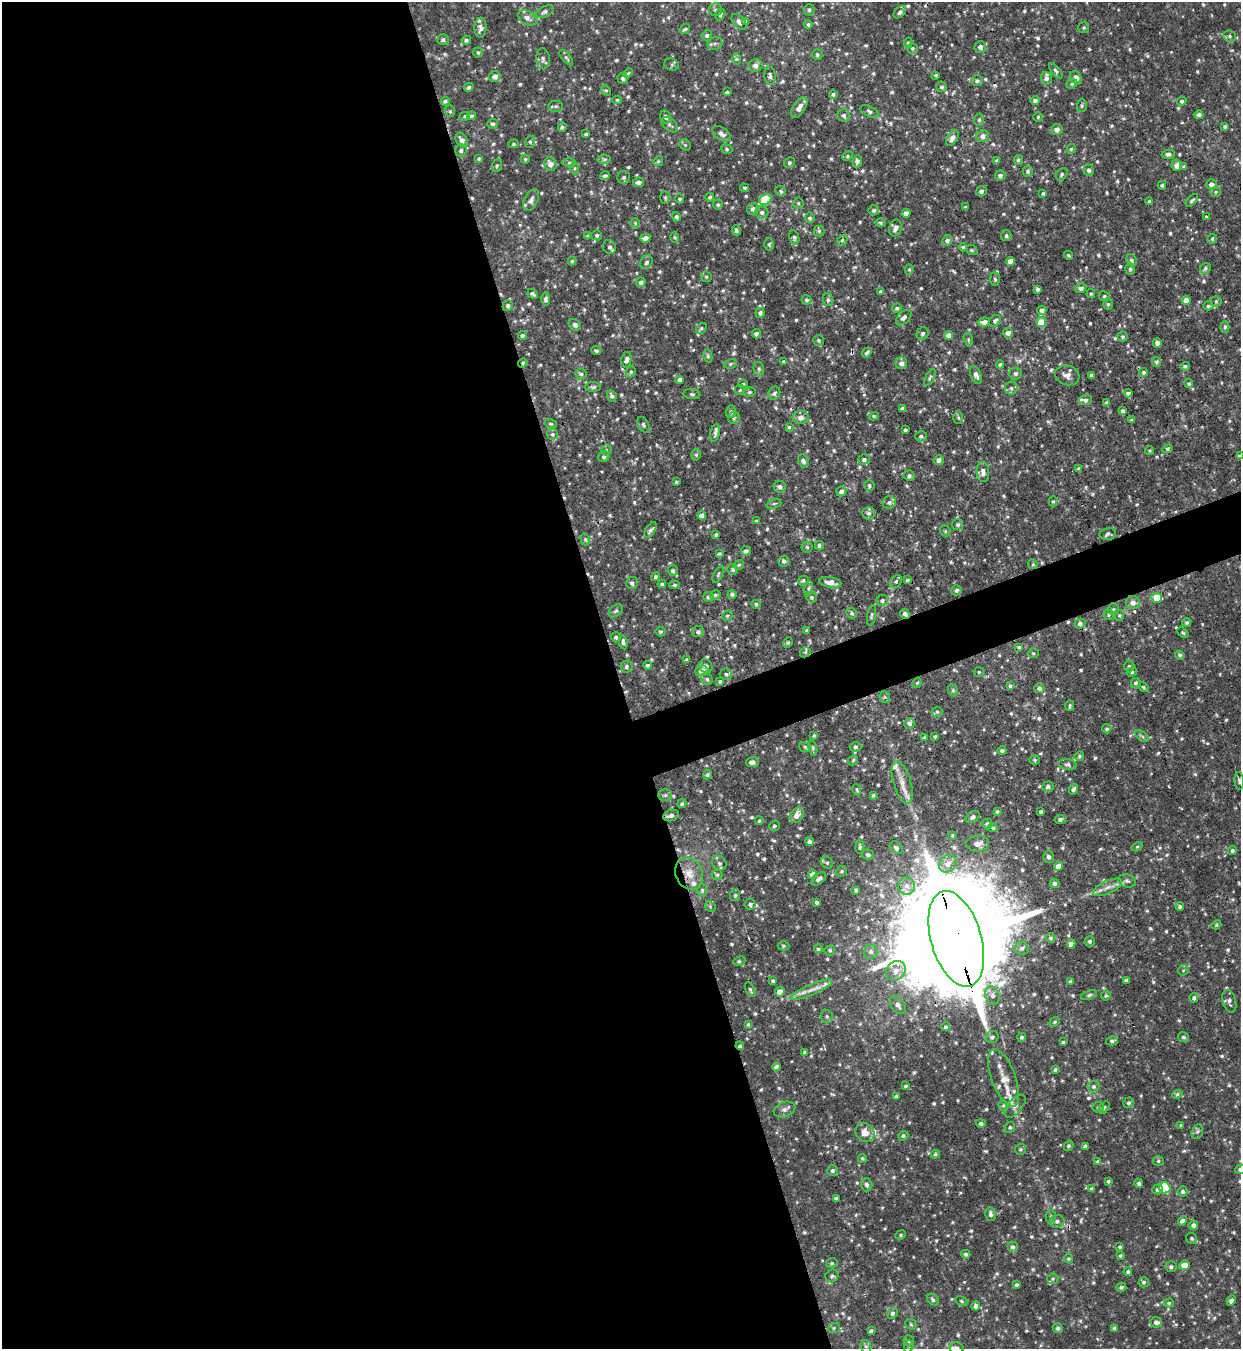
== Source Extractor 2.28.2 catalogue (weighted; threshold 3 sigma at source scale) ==
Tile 9 of 4 x 4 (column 1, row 3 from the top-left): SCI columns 145-1383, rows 1348-2694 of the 5371 x 5391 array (HDU 1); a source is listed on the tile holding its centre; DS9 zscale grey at full resolution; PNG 1243 x 1351 px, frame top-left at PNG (2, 2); each listed source drawn as its Kron ellipse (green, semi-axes under 4 px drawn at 4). Shown black and unused: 52% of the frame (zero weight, under 3 of 4 exposures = <1% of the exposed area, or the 3 px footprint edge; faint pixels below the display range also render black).
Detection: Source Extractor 2.28.2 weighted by HDU 2 'WHT'; one run over the whole footprint, this tile lists its part. Background 0.00793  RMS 0.0038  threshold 0.0171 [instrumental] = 3 sigma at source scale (4.5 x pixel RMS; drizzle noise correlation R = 1.50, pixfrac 1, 0.05/0.05 arcsec/px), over >= 5 px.
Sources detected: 879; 8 cosmic-ray / hot-pixel residue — neither listed nor drawn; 20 inside a brighter listed object's ellipse — not listed separately; of the other 851, all 500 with FLUX_AUTO >= 0.562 (the completeness limit of this list) listed and drawn (351 fainter detections not listed), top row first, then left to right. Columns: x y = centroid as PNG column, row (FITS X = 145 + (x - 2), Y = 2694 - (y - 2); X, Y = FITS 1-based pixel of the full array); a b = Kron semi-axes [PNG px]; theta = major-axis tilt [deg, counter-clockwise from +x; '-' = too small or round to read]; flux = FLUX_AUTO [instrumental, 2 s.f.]
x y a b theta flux
715 10 6 6 - 0.92
809 10 6 5 - 0.87
545 12 9 5 26 1.3
900 12 7 4 45 1.1
720 15 6 4 59 0.89
527 18 10 6 -32 2.1
746 21 4 3 - 0.63
739 22 9 5 -49 1.9
808 24 4 4 - 0.75
1084 27 5 5 - 0.63
480 28 10 6 89 1.6
685 29 6 3 37 0.79
707 35 5 5 - 0.92
1230 36 6 5 - 0.82
443 39 6 5 - 0.99
466 40 4 4 - 0.89
715 43 7 6 - 1.1
908 43 5 4 - 0.64
980 47 6 6 - 1.6
912 48 5 5 - 0.67
478 53 5 5 - 0.7
817 55 5 5 - 0.83
566 58 9 4 -49 0.72
543 59 10 7 -85 1.4
736 59 6 4 90 0.67
672 65 7 6 - 0.74
755 66 7 6 - 1.8
1056 71 9 4 -53 0.79
628 73 5 4 - 0.57
936 75 3 3 - 0.6
495 76 5 5 - 2.3
770 76 9 5 -87 1.3
623 78 5 5 - 0.98
1046 78 6 5 - 1.3
1076 78 7 5 -51 2.3
977 81 6 5 - 0.83
1072 84 6 4 23 0.68
469 87 5 4 - 0.88
942 87 5 5 - 0.89
606 90 5 4 - 0.6
727 92 3 3 - 0.61
833 94 4 4 - 0.72
617 100 5 4 - 0.65
1035 100 5 4 - 1.2
445 101 4 4 - 0.92
1182 101 5 4 - 0.85
556 106 7 5 0 0.93
1082 106 6 5 - 0.74
799 108 12 6 57 2.7
450 111 6 5 - 0.66
870 111 10 5 -29 0.97
844 115 6 6 - 1.3
1199 115 4 4 - 1.2
464 116 5 4 - 0.56
471 116 4 4 - 0.83
666 117 6 5 - 1.2
1038 117 5 4 - 0.57
979 120 6 5 - 0.76
493 124 5 5 - 0.88
670 125 10 5 -42 1
1225 126 3 3 - 0.77
562 127 5 4 - 0.89
1057 129 5 5 - 2.1
586 134 3 3 - 0.67
721 134 10 6 -35 1.9
983 136 6 6 - 2.1
952 138 8 5 56 2.1
462 140 8 5 -60 2.1
530 142 6 5 - 0.69
513 144 5 4 - 0.58
685 145 6 5 - 0.65
727 149 6 4 -24 0.61
1071 149 5 4 - 0.67
461 150 6 5 - 1.2
1168 154 6 4 -1 1.1
847 156 5 4 - 0.61
479 159 4 4 - 0.61
525 159 4 4 - 0.66
604 159 7 4 1 0.78
1018 160 5 4 - 0.6
658 161 5 4 - 0.58
857 161 6 4 80 1.2
997 161 4 3 - 0.79
569 163 6 4 0 0.92
789 163 6 5 - 0.74
550 164 7 6 - 2.6
1176 165 6 5 - 1.6
497 166 6 5 - 0.67
1184 167 3 3 - 0.58
574 168 6 4 89 0.72
1089 170 5 5 - 1.2
1028 172 5 5 - 0.73
1062 174 7 5 50 0.82
605 176 5 4 - 0.77
1000 176 5 5 - 1.2
624 177 6 6 - 1
639 182 5 4 - 1.9
1211 184 5 5 - 1.8
1162 185 4 4 - 0.73
745 188 4 3 - 0.57
781 191 6 5 - 0.75
981 191 5 5 - 1.2
1216 192 5 5 - 0.57
1043 193 3 3 - 0.61
665 197 6 5 - 0.61
710 197 4 4 - 0.71
679 199 4 4 - 0.74
531 200 12 6 63 2.1
765 200 6 5 - 21
1192 200 7 4 46 0.88
1149 201 4 4 - 0.56
798 203 5 5 - 0.57
718 205 5 5 - 0.83
965 207 4 3 - 0.62
753 209 6 6 - 1.7
874 210 5 5 - 0.92
762 212 6 6 - 1.4
906 213 4 4 - 2.2
1206 216 3 3 - 1.2
676 217 5 4 - 0.86
810 218 5 5 - 0.85
635 223 5 4 - 0.57
881 223 5 4 - 0.58
895 228 8 6 73 2.1
736 230 5 4 - 0.87
819 231 5 5 - 0.77
597 235 5 5 - 0.8
588 236 4 4 - 0.65
1006 236 5 5 - 0.81
675 237 5 4 - 0.56
794 237 7 5 -77 0.87
645 238 5 4 - 2.8
1212 239 5 5 - 0.58
842 240 6 4 45 0.61
947 240 5 4 - 1.3
769 244 6 4 88 0.63
610 247 7 6 - 1.2
963 247 4 3 - 0.89
972 250 6 4 -20 0.63
1068 255 4 3 - 0.58
1132 260 6 5 - 1
572 261 4 4 - 0.59
1010 261 4 4 - 3.2
647 262 7 6 - 0.95
1205 268 6 5 - 0.8
909 269 5 4 - 0.56
1130 269 6 5 - 0.69
706 277 6 5 - 0.6
995 279 7 4 -86 0.67
641 282 5 4 - 1.2
1081 288 6 4 29 1.2
1038 289 3 3 - 0.84
881 291 4 3 - 0.77
533 294 5 3 - 0.88
1091 294 4 4 - 0.59
1104 296 6 5 - 0.68
546 299 7 4 88 1.1
807 300 5 4 - 0.75
828 300 6 5 - 0.66
1186 300 4 4 - 2.9
1216 301 5 5 - 0.73
1108 304 5 4 - 0.63
508 306 5 5 - 1.1
1208 306 5 4 - 0.78
897 308 5 5 - 0.86
1042 310 4 4 - 2.1
760 313 5 4 - 1.1
904 318 9 5 45 1.6
995 321 6 5 - 1
984 322 6 4 7 2.1
1041 322 5 5 - 8
575 325 7 5 -37 1
1225 327 6 4 88 0.64
701 328 6 4 49 0.72
923 333 6 5 - 1.1
1008 333 5 5 - 2
756 334 4 4 - 1.1
522 335 4 4 - 0.89
949 335 4 4 - 3.4
1123 337 5 5 - 0.72
818 340 5 5 - 0.96
968 340 7 4 -73 0.66
1157 343 4 4 - 1.4
596 351 5 3 - 0.66
867 353 6 4 51 1
708 356 6 4 -80 0.72
626 360 8 5 81 1.5
783 361 3 3 - 0.7
1156 362 5 4 - 0.76
523 363 5 4 - 0.59
901 363 6 6 - 1.9
730 364 6 5 - 0.64
1000 364 4 4 - 0.74
1185 366 5 4 - 0.8
759 369 7 5 -77 0.8
631 372 6 4 69 0.58
1144 372 4 4 - 0.8
581 374 5 5 - 0.85
1015 374 6 6 - 1.2
976 375 9 5 -68 1.7
1067 375 12 10 -16 2.6
1092 375 4 4 - 1.5
930 378 9 4 61 0.69
680 380 4 4 - 1.3
743 384 5 4 - 0.68
1189 384 4 4 - 0.76
593 387 8 5 1 0.97
1011 388 6 6 - 1.1
740 390 5 5 - 0.56
749 392 6 5 - 0.69
774 393 7 5 57 1.2
1128 393 4 4 - 1.1
692 394 8 5 -8 0.77
612 396 6 4 -64 0.96
1086 400 6 5 - 1.3
1107 403 4 4 - 1.5
902 409 4 3 - 0.82
1123 411 4 3 - 1.2
731 412 6 5 - 0.98
874 416 5 4 - 0.63
801 417 8 6 3 1.8
958 417 6 5 - 0.73
734 418 6 6 - 0.79
1132 420 3 3 - 0.64
551 424 6 4 -16 0.6
643 425 8 5 -61 0.91
789 427 3 3 - 0.57
905 430 3 3 - 0.71
715 433 9 4 77 1.2
553 434 6 6 - 1.2
921 436 6 5 - 0.99
1167 449 5 4 - 0.7
606 450 5 5 - 0.74
1150 450 4 4 - 0.61
696 455 6 4 75 0.68
1240 456 4 3 - 1
604 457 6 5 - 1
864 459 6 5 - 1.1
939 460 5 5 - 1.4
803 461 7 5 -64 1.4
1079 469 4 4 - 0.67
983 472 10 6 -83 1.9
909 476 5 5 - 0.85
676 482 3 3 - 0.61
869 486 5 5 - 0.82
780 487 6 6 - 1.3
841 491 5 5 - 1.7
1053 501 5 4 - 0.57
889 502 7 6 - 1.4
774 504 8 4 19 0.77
869 513 6 6 - 1.1
702 515 4 4 - 3
756 521 4 4 - 0.61
958 524 5 5 - 0.96
650 530 8 4 56 1.2
945 531 5 5 - 0.6
716 534 3 3 - 0.66
1108 534 8 6 12 1.1
585 539 6 4 -74 0.61
819 545 4 4 - 0.92
807 547 5 5 - 0.67
746 551 5 4 - 1.2
719 554 4 3 - 0.66
784 561 5 5 - 1.2
1033 564 5 4 - 0.57
739 565 5 4 - 0.7
733 569 5 5 - 1
673 571 5 5 - 0.95
718 574 9 3 65 0.61
655 577 5 4 - 0.67
803 580 5 4 - 0.66
907 580 4 3 - 0.64
896 581 7 5 49 0.88
830 582 11 5 -9 3.1
632 583 6 6 - 1.2
662 584 4 3 - 0.63
674 585 5 4 - 0.57
808 588 7 4 81 0.65
956 590 5 5 - 0.97
732 594 4 4 - 0.86
715 595 5 4 - 0.77
708 597 5 5 - 0.96
812 597 5 5 - 0.72
1157 598 5 5 - 6.6
882 600 6 5 - 1.1
1133 603 7 6 - 2.2
756 604 4 4 - 0.78
1113 609 6 5 - 0.72
616 611 8 5 38 0.83
852 613 5 5 - 0.86
905 614 5 4 - 1.2
727 615 6 4 46 0.74
1109 615 5 5 - 0.79
1119 615 5 4 - 0.64
871 616 10 4 82 0.83
1187 622 5 4 - 0.8
1080 624 5 4 - 1.4
807 630 3 3 - 0.58
661 632 5 5 - 0.64
698 632 6 5 - 1.1
1183 633 6 4 -41 0.57
616 637 5 5 - 0.87
623 642 7 4 -80 1
788 643 5 4 - 0.61
1019 647 4 4 - 0.59
805 652 6 5 - 0.65
1033 653 5 4 - 0.59
1180 655 5 4 - 0.76
687 660 4 4 - 0.93
648 665 4 4 - 0.9
706 666 7 6 - 1.4
1129 666 6 5 - 0.78
626 667 6 6 - 1
702 671 7 5 4 4.4
979 672 5 5 - 0.56
1132 672 5 4 - 0.68
726 674 6 5 - 1
707 679 6 5 - 0.84
720 681 3 3 - 0.65
917 683 5 4 - 0.62
1136 683 5 5 - 1
1010 686 4 4 - 0.73
1143 687 5 4 - 0.64
1039 688 5 5 - 1.3
953 690 6 4 -71 0.61
885 697 5 5 - 0.67
1070 706 5 2 - 0.57
937 712 5 5 - 0.62
909 723 5 5 - 1.4
1107 729 5 4 - 0.77
814 735 3 3 - 0.6
935 736 3 3 - 0.62
1142 736 8 4 -36 0.71
924 738 4 3 - 0.6
805 747 6 4 -18 0.7
855 747 6 4 -1 0.8
813 748 7 4 -77 0.66
1002 751 4 4 - 1
1079 756 5 4 - 0.67
853 760 5 4 - 0.59
1035 760 5 4 - 0.58
752 762 6 5 - 1.6
1068 764 9 5 -11 1
707 775 5 4 - 0.78
1239 781 9 4 -84 0.9
902 783 22 8 -73 4.9
1048 787 6 5 - 1
1074 789 6 4 63 1.1
857 790 5 3 - 0.58
665 795 7 5 1 0.85
873 795 4 3 - 0.61
682 804 4 4 - 0.8
997 812 4 4 - 0.75
1041 812 3 3 - 0.7
671 815 8 5 20 1.3
797 815 8 6 59 3.5
973 817 7 5 35 1.3
1060 819 6 4 11 1.3
759 821 4 3 - 0.63
987 824 5 5 - 1.2
774 826 5 5 - 0.69
993 828 5 4 - 0.78
953 835 4 3 - 0.61
809 842 4 4 - 1.2
978 844 11 8 4 3
860 847 7 4 -87 0.94
1137 847 6 4 28 0.57
896 848 7 5 -45 1.1
1232 851 4 4 - 0.94
868 855 6 5 - 1
1049 857 5 5 - 1.3
719 863 7 6 - 1.2
827 863 7 5 -40 0.78
948 864 9 8 - 3.6
1059 866 5 4 - 3.8
842 871 5 5 - 0.76
689 873 17 13 -66 5.5
812 874 5 4 - 2.8
717 875 5 5 - 0.67
819 879 8 5 38 1.5
1127 881 9 6 -18 1.2
1055 883 5 4 - 1.1
907 886 9 8 - 2.8
1107 887 16 6 25 2.8
702 890 6 5 - 0.66
856 890 4 3 - 0.89
735 895 6 5 - 0.7
817 902 4 3 - 0.94
750 904 5 5 - 0.84
710 906 6 4 -48 0.59
1180 906 4 4 - 0.82
1216 925 5 4 - 0.64
1051 938 5 4 - 0.74
956 939 49 25 -74 22000
1090 941 5 5 - 0.88
1071 944 4 4 - 2.1
783 946 6 4 -1 0.6
1022 948 7 6 - 1.3
818 949 4 4 - 0.7
830 950 5 5 - 0.76
871 952 7 6 - 1.2
739 961 6 4 21 0.59
1183 970 5 4 - 0.61
896 971 11 9 45 3.1
1126 980 4 3 - 1.2
773 981 4 4 - 0.72
1071 981 4 4 - 0.7
750 990 8 4 -65 0.76
811 990 22 5 23 3.7
780 992 5 4 - 2.8
992 995 9 7 -71 2
1089 995 8 4 20 0.85
1106 996 5 4 - 0.62
1194 998 5 4 - 1
1229 1001 12 6 -75 1.7
898 1005 10 6 -53 1.7
827 1016 6 6 - 0.91
1055 1022 5 4 - 0.62
748 1024 4 3 - 0.58
945 1027 4 4 - 0.71
992 1037 6 6 - 1.1
1022 1037 4 4 - 0.84
1184 1037 5 5 - 0.79
1112 1041 6 4 10 0.79
1063 1042 3 3 - 0.61
740 1046 4 4 - 0.77
805 1052 4 4 - 0.91
776 1067 4 4 - 1.2
1055 1070 4 3 - 0.63
1004 1078 30 12 -70 6.5
906 1086 3 3 - 0.6
1094 1087 6 5 - 0.94
1177 1094 5 4 - 0.71
896 1096 4 3 - 0.88
1129 1103 5 5 - 0.98
1003 1106 5 4 - 0.57
1015 1106 14 7 50 2
1098 1107 6 5 - 0.64
1104 1107 7 4 52 0.69
784 1109 11 7 19 1.6
981 1123 5 4 - 0.94
1181 1125 4 3 - 0.57
1010 1127 5 5 - 0.7
865 1132 10 9 - 3.7
1197 1132 7 5 73 0.96
903 1136 5 4 - 0.87
1069 1146 5 4 - 0.88
1085 1146 4 4 - 1.2
1020 1149 5 5 - 0.69
935 1154 4 4 - 0.69
862 1158 4 4 - 0.57
1097 1161 4 4 - 0.58
1158 1161 5 5 - 0.63
1240 1169 5 4 - 1.1
832 1171 5 5 - 0.86
1108 1181 3 3 - 0.67
1139 1183 5 4 - 0.9
867 1185 6 5 - 1.2
1165 1188 6 5 - 16
1091 1189 4 4 - 0.79
1158 1189 5 5 - 1.1
1183 1191 5 5 - 1.1
836 1198 4 3 - 0.66
991 1214 7 5 -77 1.3
1051 1216 6 5 - 0.8
1057 1221 7 6 - 1.4
1182 1221 5 4 - 1.3
1193 1225 5 5 - 1.4
901 1235 5 4 - 0.66
1192 1239 6 5 - 0.81
1013 1247 5 5 - 1.4
1120 1247 4 3 - 0.69
966 1254 5 4 - 0.83
1120 1256 3 3 - 0.69
1069 1259 4 4 - 0.68
832 1263 6 4 14 0.7
1184 1265 5 5 - 8.1
1171 1267 6 5 - 0.86
1128 1272 4 4 - 0.8
832 1276 7 6 - 0.9
1053 1279 6 5 - 0.8
1144 1282 5 5 - 0.82
1017 1285 4 3 - 0.77
1121 1287 5 4 - 0.84
933 1300 7 5 -44 0.91
962 1301 6 4 -29 0.62
1231 1301 5 4 - 1.3
1169 1303 5 4 - 0.65
976 1306 4 4 - 1.5
892 1313 5 5 - 1.1
1156 1322 6 5 - 1.5
911 1324 6 5 - 0.64
834 1328 6 5 - 0.61
1058 1328 5 5 - 0.94
1114 1328 4 3 - 0.83
871 1331 4 3 - 0.76
909 1341 5 5 - 0.75
866 1346 6 5 - 0.73
909 1346 6 4 72 0.72
957 1348 7 6 - 1.5
Overlapping masked pixels (flux is a lower limit): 6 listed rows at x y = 523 363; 905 614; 805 652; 689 873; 956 939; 740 1046
Isophote crosses this tile's border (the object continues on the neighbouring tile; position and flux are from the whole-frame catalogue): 3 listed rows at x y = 1240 456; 1240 1169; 957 1348